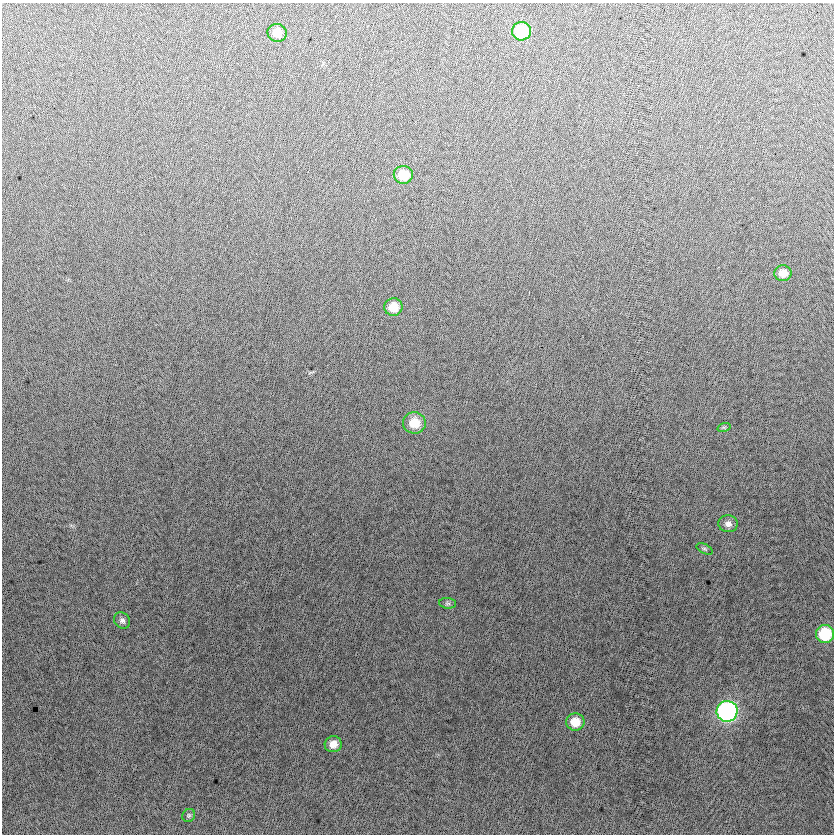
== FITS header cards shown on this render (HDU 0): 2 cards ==
NAXIS1  =                  832
NAXIS2  =                  832

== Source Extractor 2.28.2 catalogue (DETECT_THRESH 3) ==
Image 832 x 832 px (HDU 0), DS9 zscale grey, 1 PNG px = 1 image px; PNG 836 x 836 px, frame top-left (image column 1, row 832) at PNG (2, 3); each listed source drawn as its Kron ellipse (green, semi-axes under 4 px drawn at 4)
Background -1.5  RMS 13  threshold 38.1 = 3 sigma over >= 5 px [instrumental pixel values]
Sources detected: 16; all 16 listed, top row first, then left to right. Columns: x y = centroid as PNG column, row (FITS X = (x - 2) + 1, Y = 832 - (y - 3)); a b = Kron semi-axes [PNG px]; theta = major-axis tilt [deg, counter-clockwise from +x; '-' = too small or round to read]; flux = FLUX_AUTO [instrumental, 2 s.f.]
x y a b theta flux
521 31 9 9 - 45000
277 33 9 8 - 9900
403 175 9 9 - 20000
783 273 8 8 - 9200
393 307 9 8 - 15000
414 423 11 11 - 19000
724 427 7 4 17 1200
728 524 9 8 - 4600
705 549 8 4 -26 1600
447 603 8 5 -6 2000
122 620 9 7 -46 3000
825 634 9 9 - 40000
727 711 10 10 - 210000
575 722 9 8 - 15000
333 744 8 8 - 8900
189 815 7 6 - 1600